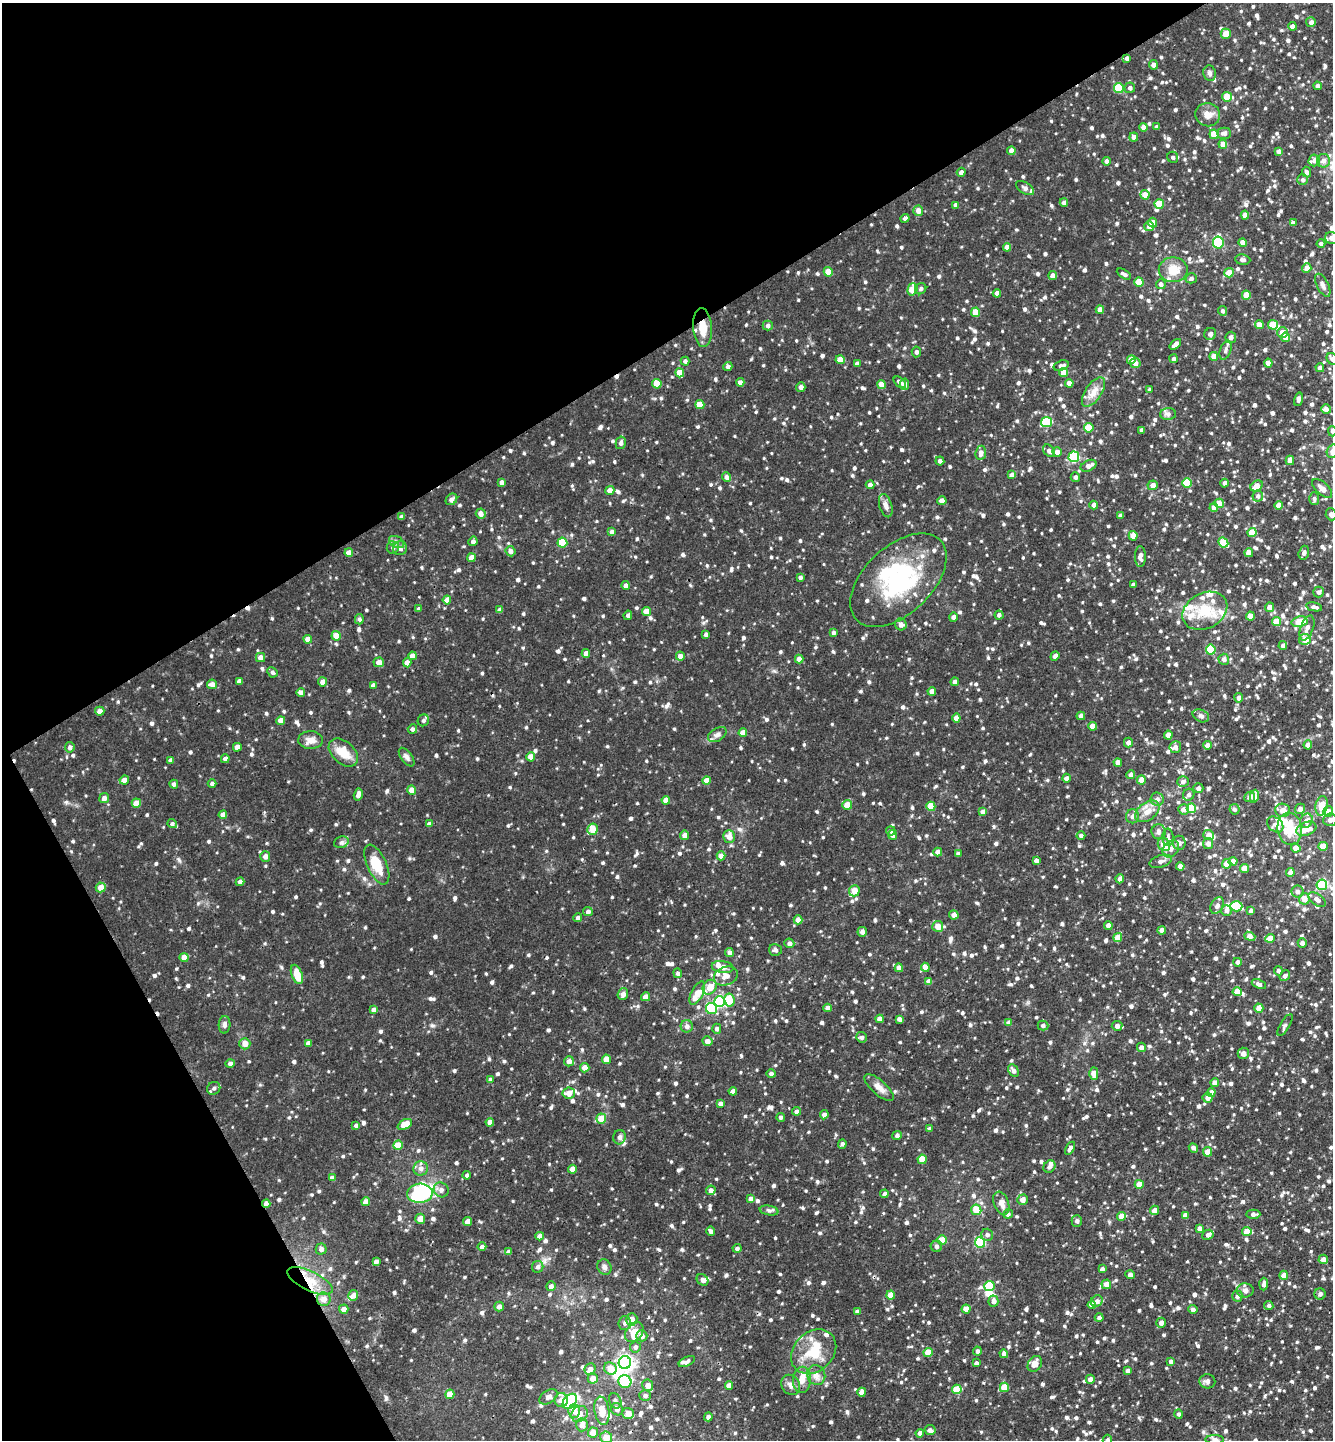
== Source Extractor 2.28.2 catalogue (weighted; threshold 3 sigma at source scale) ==
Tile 5 of 4 x 4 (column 1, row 2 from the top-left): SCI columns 187-1517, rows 2929-4366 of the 5833 x 5859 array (HDU 1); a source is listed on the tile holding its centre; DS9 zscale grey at full resolution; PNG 1335 x 1442 px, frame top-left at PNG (2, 3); each listed source drawn as its Kron ellipse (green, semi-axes under 4 px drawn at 4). Shown black and unused: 31% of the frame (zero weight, under 3 of 4 exposures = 6% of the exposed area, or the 3 px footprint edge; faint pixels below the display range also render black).
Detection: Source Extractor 2.28.2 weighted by HDU 2 'WHT'; one run over the whole footprint, this tile lists its part. Background 0.034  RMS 0.0046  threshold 0.0206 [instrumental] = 3 sigma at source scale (4.5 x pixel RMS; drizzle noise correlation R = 1.50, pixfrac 1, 0.05/0.05 arcsec/px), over >= 5 px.
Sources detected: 1325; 7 inside a brighter object's white glare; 5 cosmic-ray / hot-pixel residue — neither listed nor drawn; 41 inside a brighter listed object's ellipse — not listed separately; of the other 1272, all 500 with FLUX_AUTO >= 1.11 (the completeness limit of this list) listed and drawn (772 fainter detections not listed), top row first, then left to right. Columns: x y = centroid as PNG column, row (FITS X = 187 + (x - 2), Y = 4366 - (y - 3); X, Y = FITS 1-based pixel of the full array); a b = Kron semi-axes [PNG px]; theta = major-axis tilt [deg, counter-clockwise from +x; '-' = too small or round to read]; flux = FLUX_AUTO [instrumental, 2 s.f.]
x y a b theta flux
1311 22 5 5 - 1.6
1293 26 4 4 - 3
1226 34 5 5 - 4.8
1127 58 4 4 - 1.5
1153 65 5 4 - 1.7
1210 73 8 6 -77 1.3
1317 86 4 4 - 1.3
1119 88 5 5 - 19
1130 88 5 5 - 1.2
1227 97 5 4 - 8.5
1208 115 12 11 - 3.8
1144 127 4 4 - 3.1
1156 127 4 3 - 1.3
1224 133 7 5 -1 1.9
1214 134 4 4 - 7.9
1134 137 4 4 - 2
1223 144 4 4 - 3.7
1011 151 4 4 - 2.8
1279 151 4 4 - 1.9
1173 157 6 5 - 1.1
1314 160 6 5 - 1.8
1107 161 4 4 - 1.6
1323 161 7 6 - 2.1
961 172 4 4 - 1.5
1306 172 5 4 - 1.3
1303 180 5 5 - 1.2
1025 188 10 5 -34 1.4
1145 195 5 4 - 4.5
1064 203 4 4 - 1.7
1159 204 4 4 - 10
956 205 4 3 - 1.5
918 211 5 5 - 3.3
1245 215 4 4 - 4.1
905 218 4 4 - 1.2
1152 223 5 4 - 4.1
1293 223 4 4 - 1.8
1149 226 5 5 - 2.8
1332 238 7 6 - 2.4
1218 242 6 5 - 35
1243 242 4 4 - 3.1
1321 243 4 4 - 1.1
1007 247 4 4 - 3
1243 260 7 5 -6 1.3
1307 268 5 4 - 2.5
1173 270 14 12 0 6.9
828 272 5 4 - 6
1229 273 5 4 - 5.1
1124 274 8 3 -31 1.2
1053 276 4 4 - 2.5
1191 278 5 5 - 1.2
1139 282 4 4 - 9.8
1161 284 5 5 - 1.5
1323 285 12 5 -63 1.7
912 289 6 5 - 8.6
921 289 6 5 - 1.1
997 293 4 4 - 2.4
1246 295 4 4 - 5.9
1100 310 4 4 - 3.2
1223 311 5 4 - 1.2
976 312 5 4 - 7.7
1259 325 4 4 - 3
1273 325 5 5 - 9
768 326 5 5 - 1.4
703 327 19 9 -85 7.3
1282 332 5 5 - 4.1
1210 334 6 5 - 1.8
1231 337 5 5 - 1.7
1286 337 5 4 - 4.2
1175 344 7 3 40 1.9
1226 350 10 5 73 1.4
916 352 5 4 - 1.1
1214 356 4 4 - 3.4
1174 359 4 4 - 1.2
1332 359 6 5 - 1.5
840 360 4 4 - 5.4
1131 360 4 4 - 4.6
685 361 4 4 - 1.2
1135 363 5 5 - 2.2
1268 363 4 4 - 2.7
857 364 4 4 - 1.8
728 366 4 4 - 1.2
1061 366 8 5 17 1.7
1320 368 4 4 - 1.9
680 373 4 4 - 5.3
1064 373 4 4 - 5.8
740 382 4 4 - 2.2
900 382 7 4 -42 1.8
1069 383 4 4 - 3.1
657 384 5 4 - 7.2
881 384 4 4 - 5.2
905 384 5 4 - 2.7
801 387 5 4 - 2
1150 390 4 4 - 1.2
1093 392 17 8 57 4.1
1298 399 7 4 76 1.2
700 405 4 4 - 8.1
1326 409 5 4 - 2.3
1168 414 8 6 2 1.3
1047 422 5 5 - 21
1089 428 5 4 - 8.4
1142 430 4 4 - 1.6
1332 431 5 4 - 1.2
621 443 6 5 - 1.3
1049 451 7 5 -48 1.7
1332 451 7 5 71 1.6
1057 452 4 4 - 2.3
981 453 7 5 83 2.3
1074 457 5 5 - 34
1290 460 4 4 - 2.4
940 461 4 4 - 1.4
1088 466 8 5 25 2.5
1012 475 4 4 - 2.7
726 477 4 4 - 1.8
1075 477 5 4 - 1.2
502 482 4 4 - 1.9
1187 483 5 4 - 14
1225 483 4 4 - 1.7
870 485 4 4 - 1.9
1153 485 5 4 - 2.3
1257 486 6 5 - 4.5
1322 488 12 6 -42 2.3
610 491 4 4 - 3.4
1258 496 6 5 - 1.2
451 499 6 5 - 1.7
1314 499 6 5 - 1.2
942 501 4 4 - 2
1219 503 5 4 - 4.2
1094 505 4 4 - 2.5
1278 505 4 4 - 3.4
886 506 12 6 -73 2
1214 508 4 4 - 3
481 514 5 5 - 2.5
1331 514 6 5 - 2
1121 516 4 3 - 1.4
401 517 4 3 - 1.4
612 532 4 4 - 2.9
1252 533 4 4 - 7.7
1133 536 5 4 - 4.1
473 541 5 4 - 1.6
396 542 8 5 -28 1.4
562 543 5 5 - 15
1223 543 5 4 - 9.5
393 547 6 6 - 1.3
400 548 7 7 - 1.8
510 551 5 5 - 1.9
349 553 4 4 - 3.1
1249 553 4 4 - 4.4
1304 553 7 5 74 1.6
1140 556 10 5 90 2.1
472 558 4 4 - 4.1
800 577 4 4 - 1.2
898 580 58 33 43 50
1133 584 4 3 - 1.3
626 586 4 4 - 2
1318 592 5 5 - 1.3
447 600 4 4 - 3.8
1270 607 5 4 - 3.9
1314 607 8 4 -12 1.6
419 609 4 3 - 1.1
500 610 4 4 - 1.9
646 611 4 4 - 4.6
1205 611 23 17 28 13
628 615 4 4 - 1.1
999 615 4 4 - 1.4
1250 616 4 4 - 5.6
953 617 4 4 - 1.6
359 619 5 4 - 1.2
1276 622 4 4 - 7.1
1300 622 8 5 12 9.3
901 624 6 5 - 2.5
1307 628 13 6 71 2.4
833 632 4 4 - 1.1
706 634 4 4 - 1.4
336 636 5 4 - 6.4
308 639 4 4 - 3.1
1305 639 6 5 - 5.2
1283 645 4 4 - 1.8
1211 650 5 5 - 24
586 653 4 4 - 3.2
412 656 4 4 - 3.3
680 656 4 4 - 2.3
1055 656 5 4 - 1.7
261 657 4 4 - 3
799 659 4 4 - 3.5
1224 659 5 5 - 1.6
379 662 5 5 - 3.3
407 663 4 4 - 3
272 672 5 4 - 1.1
239 681 4 4 - 1.6
322 682 4 4 - 2.7
955 682 4 4 - 1.8
212 684 5 5 - 2.3
373 685 4 4 - 1.6
932 691 4 4 - 2.9
301 692 4 4 - 2.4
1239 698 4 4 - 1.8
100 711 4 4 - 2.4
1081 716 4 4 - 2.2
1201 716 8 6 -26 1.3
956 718 4 4 - 3.8
423 720 6 5 - 1.3
281 721 4 4 - 3.9
1092 726 4 4 - 4.1
412 729 5 4 - 1.4
743 733 4 4 - 3.8
717 735 10 6 32 1.6
1168 735 4 4 - 4.1
311 740 12 9 -2 3.1
1128 743 5 4 - 1.7
1207 745 4 4 - 2.9
1308 745 4 4 - 2.3
70 747 5 5 - 1.5
237 747 4 4 - 3.4
1175 747 6 6 - 1.6
343 753 17 11 -42 7.7
407 757 11 5 -53 1.4
531 757 4 4 - 4.8
225 759 4 4 - 1.8
170 760 4 4 - 1.6
1118 762 4 4 - 2.7
1131 775 4 4 - 1.8
1067 778 4 4 - 1.8
124 780 5 4 - 2.7
1141 780 4 4 - 3.8
706 781 4 4 - 4.4
1183 782 6 5 - 1.6
174 784 4 4 - 1.4
212 784 4 4 - 1.1
1198 788 5 5 - 1.8
412 790 4 4 - 3.8
358 794 6 4 75 2
1189 795 6 5 - 1.3
1254 796 7 4 77 3.1
1250 797 5 5 - 2
104 798 5 4 - 2
1157 799 7 6 - 1.6
666 800 4 4 - 3.8
136 803 4 4 - 5.4
847 805 5 5 - 4.9
931 806 4 4 - 9.4
1322 806 10 6 80 6.1
1191 808 5 4 - 13
1183 809 5 5 - 2.2
1234 809 5 5 - 1.1
1300 809 5 5 - 2
1283 810 7 6 - 3.1
1147 811 14 8 36 3.8
1328 811 5 5 - 2.7
983 812 4 4 - 2.4
223 815 4 4 - 2.9
1133 816 7 6 - 1.9
1330 820 7 6 - 1.8
1306 821 7 6 - 2.7
172 824 5 4 - 1.2
429 824 4 4 - 1.6
1275 824 9 6 -43 1.8
592 829 6 5 - 7.3
1290 829 16 12 -82 13
1306 829 10 6 21 5.7
891 831 4 4 - 1.2
1159 832 7 7 - 1.4
685 835 5 4 - 2.7
893 835 5 4 - 2.2
1209 835 5 5 - 3.6
729 836 6 6 - 3.1
1081 836 4 4 - 1.2
1168 837 9 5 -89 1.3
341 842 7 5 21 1.1
1179 843 7 6 - 1.6
1208 844 5 5 - 2.5
1164 845 7 6 - 5.8
1323 846 4 4 - 7.6
1296 848 4 4 - 3.6
1171 849 9 7 47 2.2
938 852 4 4 - 2.9
958 854 4 3 - 1.3
265 856 5 5 - 2.2
721 856 4 4 - 3
1036 861 4 4 - 1.9
1161 861 11 6 17 1.9
1233 861 4 4 - 3.7
1227 864 5 4 - 4.4
377 865 21 9 -65 10
1180 866 4 4 - 2.4
1244 868 4 4 - 4.8
1290 873 4 4 - 2.1
1120 879 4 4 - 1.9
240 882 4 4 - 1.3
1322 885 5 5 - 33
101 887 5 5 - 4.2
854 891 5 5 - 5.4
1298 892 6 6 - 1.4
1304 899 6 5 - 3.6
1317 900 10 5 -36 1.7
1217 906 9 6 61 1.5
1236 906 6 5 - 15
1226 910 5 5 - 1.5
1251 911 4 3 - 1.3
588 912 5 4 - 1.6
954 915 5 4 - 2.3
578 918 4 4 - 1.4
798 920 4 4 - 3.4
1108 925 4 4 - 2.2
938 926 5 5 - 4.6
1162 930 4 4 - 2.4
862 932 5 4 - 2
1250 936 6 4 -21 3.2
1118 937 4 4 - 4.7
1270 938 5 4 - 4.3
789 943 5 5 - 1.5
1302 943 4 4 - 2.1
775 950 6 6 - 1.2
729 952 4 4 - 1.6
184 957 4 4 - 4.5
1237 962 4 4 - 1.4
723 967 11 6 -8 3.5
925 967 4 4 - 6.1
899 968 4 4 - 3.3
1278 971 5 4 - 1.2
678 973 5 4 - 1.2
297 974 10 5 -69 7.4
726 976 12 9 19 3.3
1285 976 6 5 - 1.4
929 981 4 4 - 2.6
1259 984 7 4 -24 1.4
710 987 8 6 51 4.3
1237 992 4 4 - 4.9
697 993 13 6 62 5.5
623 994 6 5 - 2.5
646 997 4 4 - 3
729 1000 6 5 - 8.6
720 1002 5 5 - 45
711 1008 6 5 - 25
827 1008 4 4 - 2.1
1259 1008 4 4 - 5
374 1010 4 4 - 2.1
880 1019 4 4 - 3
899 1019 4 4 - 1.6
1009 1023 4 4 - 2.1
224 1025 9 6 88 1.3
1285 1025 12 4 58 1.1
687 1026 6 6 - 2
1043 1026 5 5 - 1.5
1117 1026 5 5 - 2.4
717 1029 5 4 - 1.4
862 1037 5 5 - 1.4
707 1041 5 5 - 2.4
308 1043 4 4 - 2.1
245 1044 6 5 - 3.1
1141 1047 5 4 - 1.9
1243 1053 6 5 - 2.3
606 1059 4 4 - 5.8
569 1061 5 5 - 2.4
230 1063 4 4 - 1.2
585 1068 5 4 - 3.2
1013 1071 7 5 -61 1.6
1094 1073 6 4 90 4.2
771 1074 5 4 - 1.2
490 1080 4 4 - 1.7
1215 1083 4 4 - 3.1
879 1087 18 7 -41 3.2
214 1088 7 6 - 1.3
733 1091 4 4 - 2.3
569 1093 6 5 - 3.3
1211 1093 4 4 - 3.2
1208 1098 5 5 - 1.8
720 1104 4 4 - 1.5
797 1111 4 4 - 1.7
824 1115 4 4 - 1.8
781 1117 4 4 - 1.2
601 1119 5 5 - 7.8
490 1122 4 4 - 2.4
405 1124 8 4 26 7.3
356 1125 4 3 - 1.3
930 1129 4 3 - 1.5
897 1136 5 4 - 1.3
620 1137 7 6 - 2
842 1144 5 4 - 1.3
398 1145 5 4 - 5.7
1070 1148 7 4 59 1.5
1193 1148 5 4 - 1.7
1207 1152 5 4 - 4
922 1159 4 4 - 8
1049 1167 6 5 - 1.2
421 1168 7 7 - 2.1
572 1169 4 4 - 3.5
467 1175 4 4 - 1.2
332 1178 4 4 - 2
1139 1184 4 4 - 5.5
441 1190 8 7 - 1.8
711 1190 5 4 - 1.9
420 1193 13 9 4 24
884 1194 4 4 - 1.7
751 1199 4 4 - 2.6
1022 1200 5 5 - 2.7
366 1202 4 4 - 4.1
266 1203 4 4 - 1.9
1001 1203 12 7 -69 3.1
976 1210 5 5 - 7.6
1154 1210 5 4 - 2.8
769 1211 9 5 -11 1.1
1008 1214 5 4 - 1.2
1253 1214 7 4 2 1.7
1185 1215 4 4 - 2.7
1122 1216 4 4 - 5
420 1219 5 5 - 4.3
468 1221 4 4 - 3.5
1077 1221 6 5 - 1.2
1199 1228 4 4 - 2
711 1231 5 4 - 1.2
1247 1232 5 4 - 6.2
987 1235 6 5 - 1.3
1208 1235 6 5 - 1.6
540 1236 4 4 - 3
942 1240 5 4 - 7.9
980 1242 5 5 - 31
936 1246 6 5 - 1.3
482 1247 4 4 - 1.5
737 1248 4 4 - 1.2
321 1249 5 5 - 1.6
508 1252 4 4 - 1.9
1323 1259 4 4 - 2.4
376 1262 4 4 - 1.8
538 1267 6 5 - 1.4
604 1267 8 6 -57 1.5
1102 1269 4 3 - 1.1
1130 1275 4 4 - 1.7
1284 1275 4 4 - 3.5
702 1280 6 5 - 1.4
310 1281 24 9 -25 8.6
1106 1284 5 5 - 4.4
1264 1284 6 4 88 1.6
551 1286 5 5 - 1.6
989 1286 5 5 - 16
1245 1290 8 7 - 1.7
1320 1294 5 5 - 1.6
353 1295 5 5 - 2.1
891 1295 4 4 - 5.1
1237 1296 5 5 - 2
324 1299 7 7 - 3.4
993 1301 5 5 - 1.8
1097 1301 6 5 - 2.1
1092 1305 4 4 - 3.3
1269 1305 4 4 - 1.2
499 1307 5 4 - 2
344 1309 4 4 - 2.6
966 1309 4 4 - 4.3
1193 1309 5 4 - 1.4
857 1311 4 3 - 1.1
1099 1318 4 4 - 1.3
632 1319 6 5 - 2.5
625 1323 7 6 - 1.3
1161 1323 5 4 - 2.1
634 1332 11 8 52 4.4
642 1336 6 5 - 2.3
635 1347 5 5 - 1.3
977 1351 4 4 - 1.2
814 1352 25 19 43 14
928 1352 4 4 - 7.2
1004 1354 4 4 - 1.8
687 1361 9 4 26 1.4
1171 1362 4 4 - 1.3
625 1363 6 6 - 150
976 1363 4 3 - 1.2
1035 1364 8 6 57 4.1
610 1368 6 6 - 5.6
590 1369 6 5 - 2.2
1128 1371 4 3 - 1.4
816 1375 10 9 - 2.5
593 1378 5 5 - 3.6
1090 1379 4 4 - 2.5
802 1380 13 9 88 3.7
625 1381 6 6 - 23
1207 1381 8 7 - 1.4
648 1385 6 5 - 3.3
729 1385 4 4 - 2.8
791 1385 11 9 -55 2.3
1004 1387 4 4 - 8.7
957 1389 5 4 - 9.4
862 1392 4 4 - 4.4
450 1394 5 4 - 4.6
645 1396 6 5 - 1.3
548 1397 10 6 34 1.8
561 1400 7 7 - 3
570 1401 8 6 50 53
615 1401 8 6 -65 1.5
617 1409 6 6 - 2
574 1411 6 6 - 4.3
602 1411 14 7 -80 6.6
628 1413 6 5 - 3.5
579 1414 9 7 41 2.9
1178 1414 5 4 - 1.2
708 1417 4 4 - 1.5
582 1425 6 5 - 3
930 1430 5 5 - 1.7
593 1433 5 5 - 4.6
920 1433 4 4 - 2
606 1437 6 6 - 5.1
1215 1439 9 4 1 1.1
1107 1440 5 4 - 1.4
Overlapping masked pixels (flux is a lower limit): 4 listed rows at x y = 1127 58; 703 327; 266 1203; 310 1281
Isophote crosses this tile's border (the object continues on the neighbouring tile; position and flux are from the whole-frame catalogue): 6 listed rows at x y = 1332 238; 1332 359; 1332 431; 1332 451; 1331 514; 1107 1440
Unlisted compact peaks at least as high as the median listed source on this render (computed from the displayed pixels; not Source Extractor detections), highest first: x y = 875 920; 900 1042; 179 860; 386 1398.